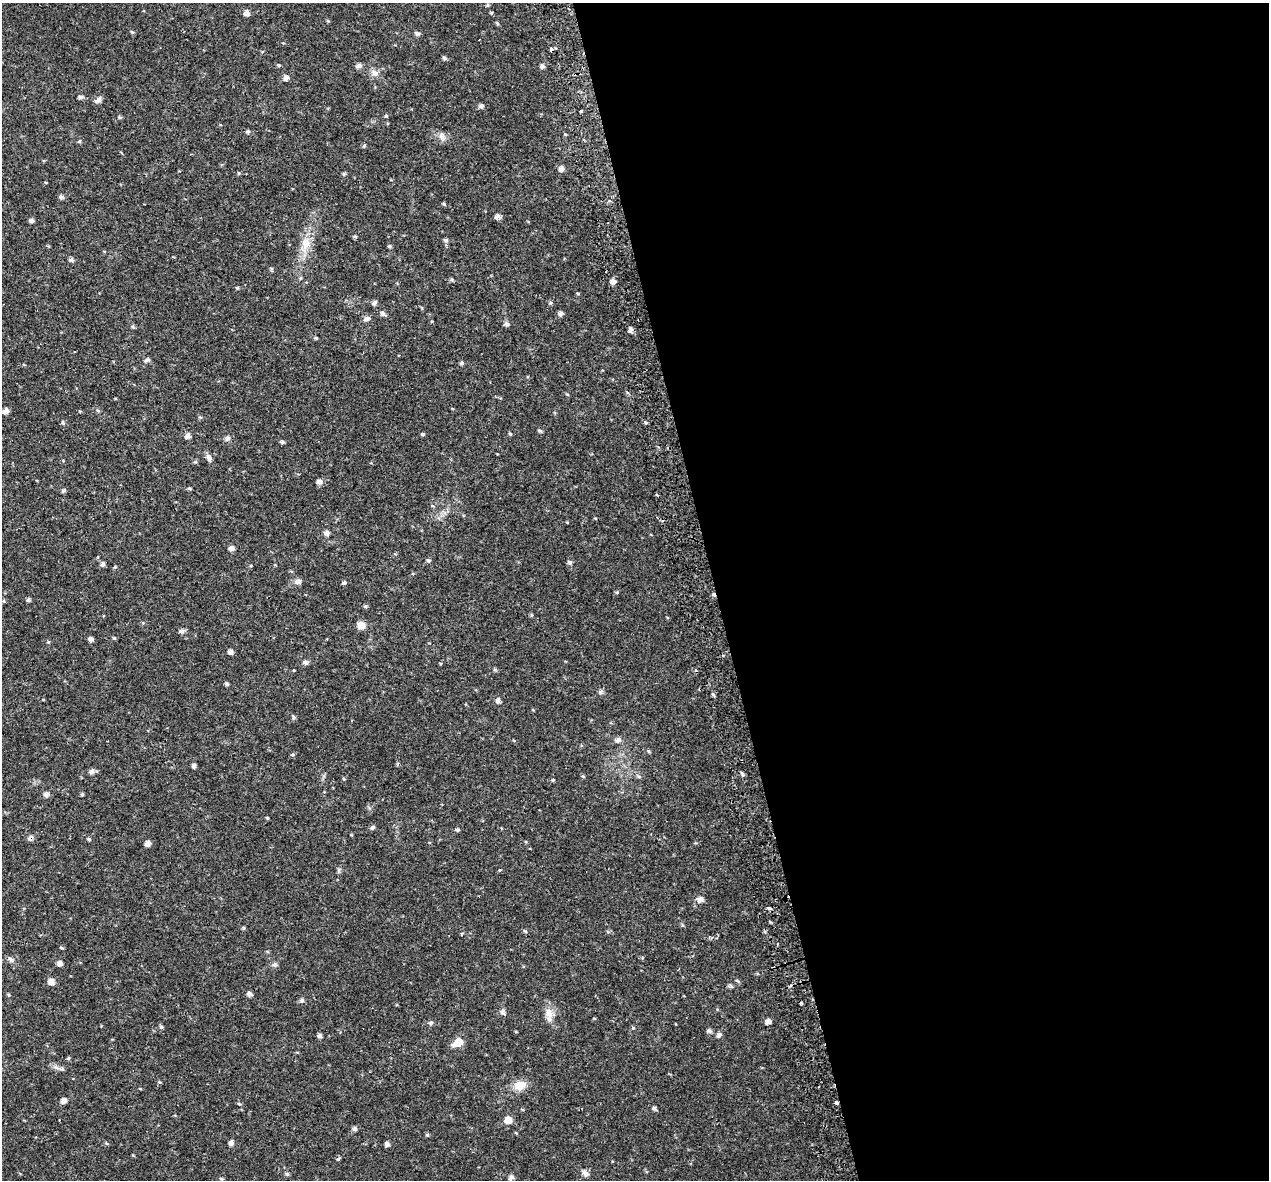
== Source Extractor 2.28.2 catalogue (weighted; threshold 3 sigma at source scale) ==
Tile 8 of 4 x 4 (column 4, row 2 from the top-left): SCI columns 3855-5121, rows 2520-3697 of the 5174 x 4987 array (HDU 1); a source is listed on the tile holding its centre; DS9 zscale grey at full resolution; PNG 1271 x 1182 px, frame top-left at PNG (2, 3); no overlay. Shown black and unused: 44% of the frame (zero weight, under 2 of 3 exposures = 5% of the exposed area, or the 3 px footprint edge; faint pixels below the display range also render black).
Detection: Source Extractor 2.28.2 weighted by HDU 2 'WHT'; one run over the whole footprint, this tile lists its part. Background 0.0266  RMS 0.0031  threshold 0.0138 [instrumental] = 3 sigma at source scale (4.5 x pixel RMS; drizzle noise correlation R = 1.50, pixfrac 1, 0.0396/0.0396 arcsec/px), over >= 5 px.
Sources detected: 146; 3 cosmic-ray / hot-pixel residue — not listed; the other 143 listed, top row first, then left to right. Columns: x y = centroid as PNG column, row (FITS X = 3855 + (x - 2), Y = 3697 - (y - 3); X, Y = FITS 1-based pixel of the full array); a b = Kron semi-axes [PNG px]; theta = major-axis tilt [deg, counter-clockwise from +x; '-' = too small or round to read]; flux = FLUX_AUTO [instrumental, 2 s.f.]
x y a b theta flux
488 5 6 4 -89 0.38
246 13 6 6 - 1.2
491 13 4 4 - 0.33
417 33 7 5 -25 0.63
551 49 4 3 - 2.1
444 58 5 5 - 0.57
279 65 5 4 - 0.38
358 66 8 6 14 0.92
542 66 6 5 - 0.75
375 73 11 7 -26 1.5
286 78 6 5 - 1.2
80 97 6 5 - 0.66
99 100 7 5 37 1.3
481 106 7 5 17 0.68
581 111 3 3 - 0.65
386 116 5 4 - 0.37
248 131 7 4 7 0.47
565 134 4 3 - 0.28
442 137 13 7 -64 1.3
80 141 5 3 - 0.32
561 169 7 6 - 1.1
61 196 7 5 63 0.59
444 204 6 3 -71 0.32
498 216 7 6 - 1.1
31 221 6 5 - 0.64
355 236 5 3 - 0.31
445 241 7 5 -33 0.58
306 244 15 12 82 3.8
389 246 5 4 - 0.43
71 259 6 5 - 0.69
452 279 5 5 - 0.47
613 281 6 5 - 1.2
578 293 4 4 - 0.28
374 303 7 5 60 0.7
382 313 6 6 - 0.83
560 313 7 5 50 0.84
367 319 10 6 16 0.91
507 324 7 6 - 0.63
133 326 5 3 - 0.37
630 329 6 5 - 0.92
316 338 4 4 - 0.32
147 360 7 5 9 0.62
461 363 5 4 - 0.49
6 411 7 6 - 1.3
98 411 5 3 - 0.34
200 417 5 4 - 0.37
63 422 6 3 -71 0.37
646 422 5 4 - 0.48
540 431 5 5 - 0.45
423 434 5 4 - 0.39
510 434 5 4 - 0.34
187 436 7 5 57 1.1
227 438 7 6 - 0.81
282 442 5 5 - 0.5
209 458 10 6 -56 1.1
195 462 6 3 17 0.35
319 482 7 6 - 0.96
189 489 6 3 -9 0.38
63 491 6 5 - 0.51
595 518 4 3 - 0.27
327 533 7 6 - 0.92
231 548 6 6 - 1
428 560 5 5 - 0.57
569 562 6 5 - 0.66
102 564 6 5 - 0.78
298 581 7 6 - 1.2
344 583 5 4 - 0.52
28 600 5 5 - 0.47
4 601 5 3 - 0.31
365 606 5 5 - 0.42
361 625 9 8 - 2.3
182 631 8 5 1 0.71
114 638 5 4 - 0.35
91 639 5 5 - 0.86
230 652 5 5 - 0.98
306 662 6 5 - 0.95
495 669 6 3 20 0.37
293 670 3 3 - 0.48
227 684 5 4 - 0.45
601 691 7 6 - 0.7
498 700 7 5 76 0.82
293 717 5 5 - 0.56
618 740 7 6 - 1
649 751 6 4 -89 0.33
194 766 5 4 - 0.74
92 772 7 6 - 1
742 774 6 4 -67 0.53
583 776 6 3 -44 0.33
639 776 6 4 -2 0.43
344 779 5 3 - 0.28
553 780 4 3 - 0.3
46 794 7 6 - 0.97
82 794 4 4 - 0.37
267 818 4 3 - 0.29
373 827 6 5 - 0.68
457 829 5 4 - 0.56
89 839 5 4 - 0.47
148 843 5 5 - 1.3
499 869 3 3 - 0.81
700 899 8 6 -7 1.5
768 908 4 3 - 5.5
682 925 6 3 -71 0.34
243 928 6 4 -90 0.32
525 931 5 4 - 0.42
462 934 4 3 - 0.35
61 948 6 3 -10 0.32
11 960 7 5 -74 0.74
59 963 6 6 - 1
275 965 7 6 - 0.72
51 982 7 6 - 1.6
730 986 8 5 -24 0.56
250 994 6 5 - 0.88
9 995 5 3 - 0.29
302 1000 6 5 - 0.73
801 1003 4 3 - 1.2
503 1011 6 6 - 0.93
549 1013 15 10 -63 2.7
768 1021 7 5 50 1.1
431 1023 6 5 - 0.64
161 1027 5 4 - 0.45
633 1028 5 3 - 0.3
709 1031 6 5 - 0.71
719 1035 8 5 50 0.75
319 1036 6 4 31 0.71
458 1042 8 6 38 6.1
68 1058 5 4 - 0.35
62 1069 6 5 - 0.56
159 1082 5 3 - 0.29
520 1085 17 13 5 3.3
64 1101 5 5 - 1.5
836 1103 3 3 - 1.3
239 1104 5 3 - 0.32
654 1108 5 4 - 0.61
508 1120 8 7 - 2.7
354 1129 5 5 - 0.77
427 1135 5 4 - 0.39
231 1143 5 5 - 1
387 1144 6 5 - 0.79
338 1159 4 4 - 0.57
585 1173 10 6 -41 1.2
287 1174 6 4 -44 0.44
511 1177 8 5 51 0.93
221 1179 6 3 -19 0.36
Overlapping masked pixels (flux is a lower limit): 2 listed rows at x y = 551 49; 836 1103